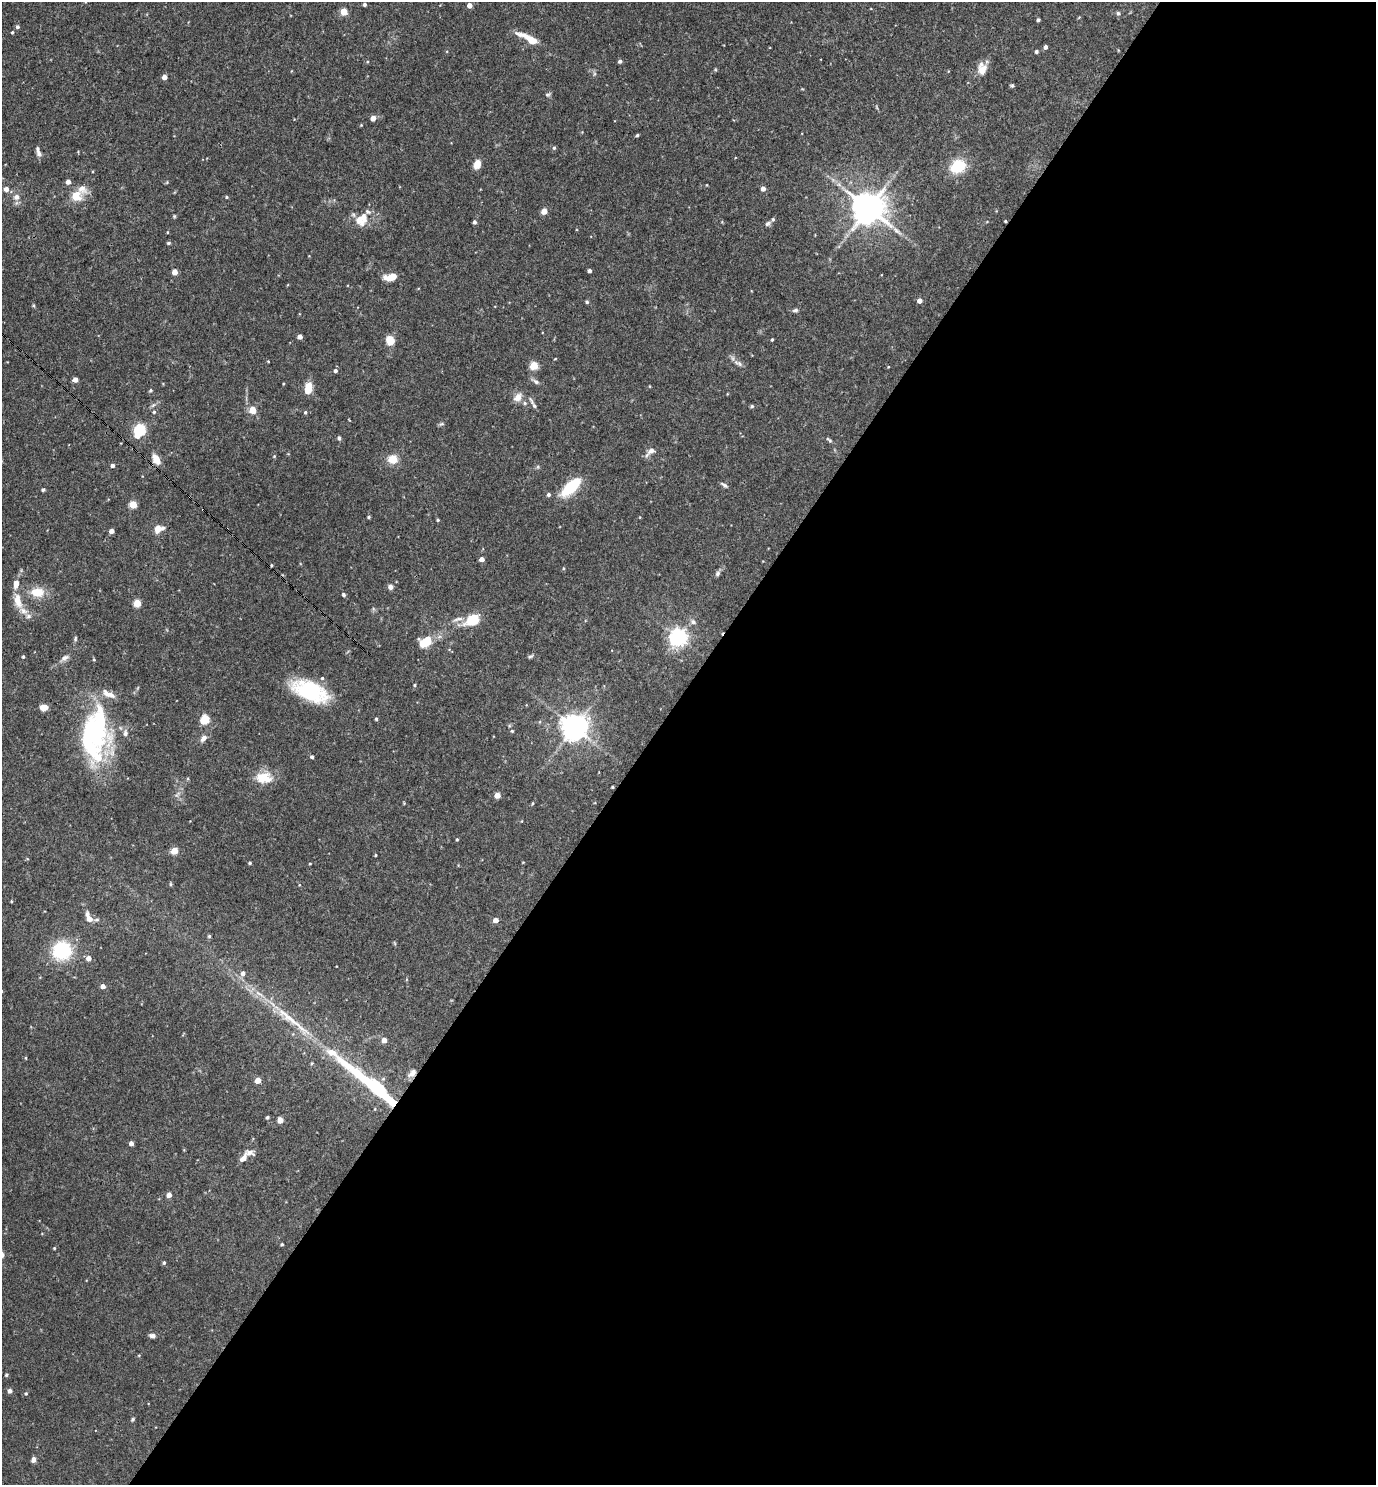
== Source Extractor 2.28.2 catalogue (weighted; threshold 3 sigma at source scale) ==
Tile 12 of 4 x 4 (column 4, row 3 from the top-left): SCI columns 4272-5645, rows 1484-2966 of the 5936 x 5931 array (HDU 1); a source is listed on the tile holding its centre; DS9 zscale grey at full resolution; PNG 1378 x 1487 px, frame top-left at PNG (2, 2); no overlay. Shown black and unused: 53% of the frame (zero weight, under 3 of 4 exposures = <1% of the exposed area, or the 3 px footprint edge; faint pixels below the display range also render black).
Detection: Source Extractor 2.28.2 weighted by HDU 2 'WHT'; one run over the whole footprint, this tile lists its part. Background 0.0682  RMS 0.0034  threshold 0.0154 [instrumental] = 3 sigma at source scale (4.5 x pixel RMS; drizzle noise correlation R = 1.50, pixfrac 1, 0.05/0.05 arcsec/px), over >= 5 px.
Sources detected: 176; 2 too faint to see at this stretch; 2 inside a brighter object's white glare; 1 cosmic-ray / hot-pixel residue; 2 long thin detections or spike segments (spike, bleed or trail) — not listed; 10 inside a brighter listed object's ellipse — not listed separately; the other 159 listed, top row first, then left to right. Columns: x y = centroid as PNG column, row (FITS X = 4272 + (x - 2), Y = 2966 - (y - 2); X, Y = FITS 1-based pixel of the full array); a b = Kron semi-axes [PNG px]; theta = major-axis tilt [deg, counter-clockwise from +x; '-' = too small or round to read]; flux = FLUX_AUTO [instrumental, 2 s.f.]
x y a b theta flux
365 4 3 3 - 0.65
469 5 4 4 - 2.6
344 11 5 4 - 7.6
1118 13 6 5 - 0.6
1079 17 5 3 - 0.27
1038 20 4 3 - 0.6
17 27 5 5 - 0.66
12 32 4 3 - 0.43
532 40 28 7 -26 6.2
1045 47 4 4 - 1.2
1036 51 4 4 - 0.73
620 61 4 4 - 0.85
982 69 15 10 87 3.7
164 77 4 4 - 2.3
1012 85 5 4 - 0.5
548 95 7 5 22 0.63
373 118 4 4 - 2.7
361 125 4 4 - 0.28
637 135 4 3 - 0.48
554 148 5 4 - 0.54
39 153 8 6 -60 1.2
477 164 9 6 72 3.5
958 166 15 12 29 12
68 182 5 4 - 2
167 182 5 3 - 0.3
707 185 4 3 - 0.23
6 189 5 5 - 1.7
763 189 4 4 - 2.1
76 196 15 13 38 5.6
16 197 9 8 - 1.9
227 197 4 4 - 0.41
868 208 11 10 - 540
544 211 4 4 - 5.2
368 212 9 6 -22 1.1
174 216 5 4 - 0.37
359 220 17 10 -73 3.4
1005 221 3 3 - 0.31
474 222 4 4 - 0.84
768 223 9 5 39 0.85
167 232 4 3 - 0.27
168 243 4 3 - 0.52
590 271 3 3 - 0.88
175 272 4 4 - 3.5
391 277 10 6 12 6.3
919 301 4 4 - 2.3
587 302 4 4 - 0.58
33 305 7 3 -71 0.41
795 310 7 5 17 0.79
300 337 4 4 - 2.2
390 340 7 6 - 6.8
772 340 3 2 - 0.43
555 359 4 2 - 0.25
268 361 3 3 - 0.26
738 363 14 6 -28 1.5
534 366 5 4 - 14
888 367 4 3 - 0.25
335 371 4 4 - 0.85
75 380 4 4 - 2.1
535 381 13 5 -31 1.1
649 386 4 3 - 0.25
308 388 12 7 84 5.4
150 390 5 4 - 0.46
518 397 14 9 47 2.5
525 403 6 5 - 0.61
533 403 17 4 -59 1.2
153 405 7 4 44 0.77
752 406 5 4 - 0.53
253 410 4 4 - 7.6
154 412 4 4 - 0.49
305 412 5 4 - 0.55
441 424 8 4 1 0.54
140 430 7 5 67 44
339 438 5 4 - 0.62
829 440 10 4 -40 0.65
651 451 11 7 37 1.9
274 456 4 4 - 0.35
156 459 13 7 -60 3.6
393 459 11 10 - 4.3
112 465 4 4 - 1.1
724 485 11 4 -34 0.76
571 487 24 10 43 14
43 490 4 3 - 0.65
549 494 5 5 - 0.77
133 505 5 5 - 10
369 517 4 3 - 0.49
438 520 4 3 - 0.42
158 529 10 7 19 3.7
111 531 4 4 - 2.3
482 559 4 4 - 2.1
563 568 5 3 - 0.35
718 573 8 6 59 0.87
390 587 6 6 - 1.2
37 592 16 11 -2 6.1
344 595 5 4 - 0.63
18 601 21 9 -78 4.5
137 603 5 4 - 10
28 616 8 6 0 1.1
458 619 16 5 13 1.9
473 620 12 8 22 13
693 622 7 6 - 1.1
678 637 6 6 - 160
75 639 7 4 73 0.54
426 642 16 12 23 6.6
531 656 8 4 26 0.57
23 657 5 4 - 0.45
64 658 11 7 31 1.4
414 685 4 4 - 0.36
310 691 39 19 -23 24
43 707 6 5 - 3.8
205 719 5 5 - 20
376 719 4 3 - 0.48
574 727 9 9 - 290
512 731 5 4 - 0.44
125 733 9 7 -89 1.3
93 734 59 32 -86 50
203 738 9 6 46 1.8
312 757 4 4 - 0.71
263 778 16 10 -4 8.2
612 787 3 2 - 0.34
177 795 12 5 42 1.1
497 795 4 4 - 4
533 803 4 3 - 0.33
522 821 4 3 - 0.23
457 839 4 3 - 0.37
174 851 5 4 - 8.3
375 855 3 3 - 0.33
250 863 3 3 - 0.49
310 863 4 2 - 0.27
170 884 6 4 -90 0.39
299 885 4 3 - 0.24
11 901 4 3 - 0.29
89 917 16 7 -68 2.7
97 920 7 5 3 0.77
495 920 4 4 - 2.5
209 936 4 4 - 0.51
62 950 18 17 - 22
88 958 4 4 - 2.5
243 973 6 5 - 1.5
103 986 4 4 - 2.1
384 1040 4 4 - 2.7
332 1052 39 10 -41 9.4
26 1058 4 3 - 0.32
412 1073 11 7 45 1.7
258 1080 4 4 - 5
377 1089 46 10 -40 31
267 1117 3 3 - 0.63
280 1120 4 4 - 4.2
131 1143 4 4 - 1.8
243 1158 11 6 50 2.3
169 1195 4 4 - 2.6
282 1244 3 3 - 0.45
54 1248 4 3 - 0.33
164 1263 4 4 - 0.55
152 1336 8 5 -7 1.1
6 1375 5 3 - 0.43
10 1391 4 4 - 1.4
26 1394 5 4 - 0.44
133 1419 5 4 - 0.48
33 1459 6 5 - 1.3
Overlapping masked pixels (flux is a lower limit): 4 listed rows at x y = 1005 221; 156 459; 412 1073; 377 1089